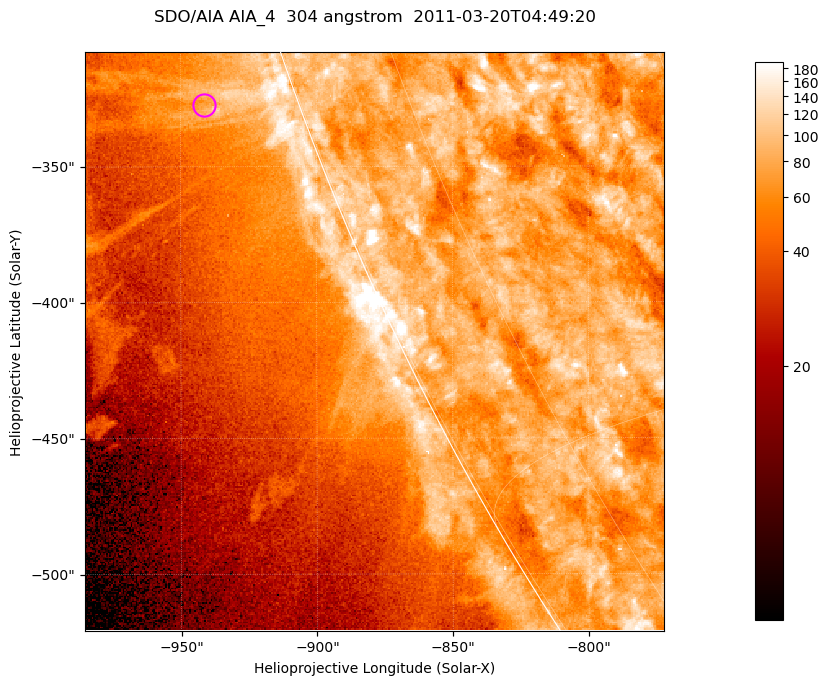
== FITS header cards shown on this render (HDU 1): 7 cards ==
TELESCOP= 'SDO/AIA '           / For AIA: SDO/AIA
INSTRUME= 'AIA_4   '           / For AIA: AIA_ATA1, AIA_ATA2, AIA_ATA3 or AIA_AT
WAVELNTH=                  304 / [angstrom] Wavelength
WAVEUNIT= 'angstrom'           / Wavelength unit: angstrom
DATE-OBS= '2011-03-20T04:49:20.124' / [ISO] Date when observation started; ISO 8
CTYPE1  = 'HPLN-TAN'           / CTYPE1; Typically HPLN
CTYPE2  = 'HPLT-TAN'           / CTYPE2; Typically HPLT

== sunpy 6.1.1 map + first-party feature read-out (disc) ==
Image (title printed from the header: SDO/AIA AIA_4  304 angstrom  2011-03-20T04:49:20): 355 x 355 px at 0.6 arcsec/px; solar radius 964 arcsec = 1606 px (partial field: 0.7% of the solar disc is inside the frame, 45% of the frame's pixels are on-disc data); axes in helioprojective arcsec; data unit not stated in the header (colour bar unlabelled)
Orientation: roll -0.132 deg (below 1 deg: not rotated)
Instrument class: DISC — disc imager (sunpy class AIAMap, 304 A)
Bright regions (active regions / flare kernels): reference = the on-disc median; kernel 3 px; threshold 5 sigma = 111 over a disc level ~80.1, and >= 1.15x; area >= 126 px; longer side >= 4 px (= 2.4 arcsec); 0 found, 0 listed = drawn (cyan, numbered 1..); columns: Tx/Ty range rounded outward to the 2 arcsec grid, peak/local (2 s.f.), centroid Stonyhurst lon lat
Off-limb structures (1.02-1.3 R_sun): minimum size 63 px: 7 found; the strongest spans PA ~110 deg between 1.02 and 1.06 R_sun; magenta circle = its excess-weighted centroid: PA ~110 deg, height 1.03 R_sun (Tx ~-942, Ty ~-328 arcsec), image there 1.5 x the reference